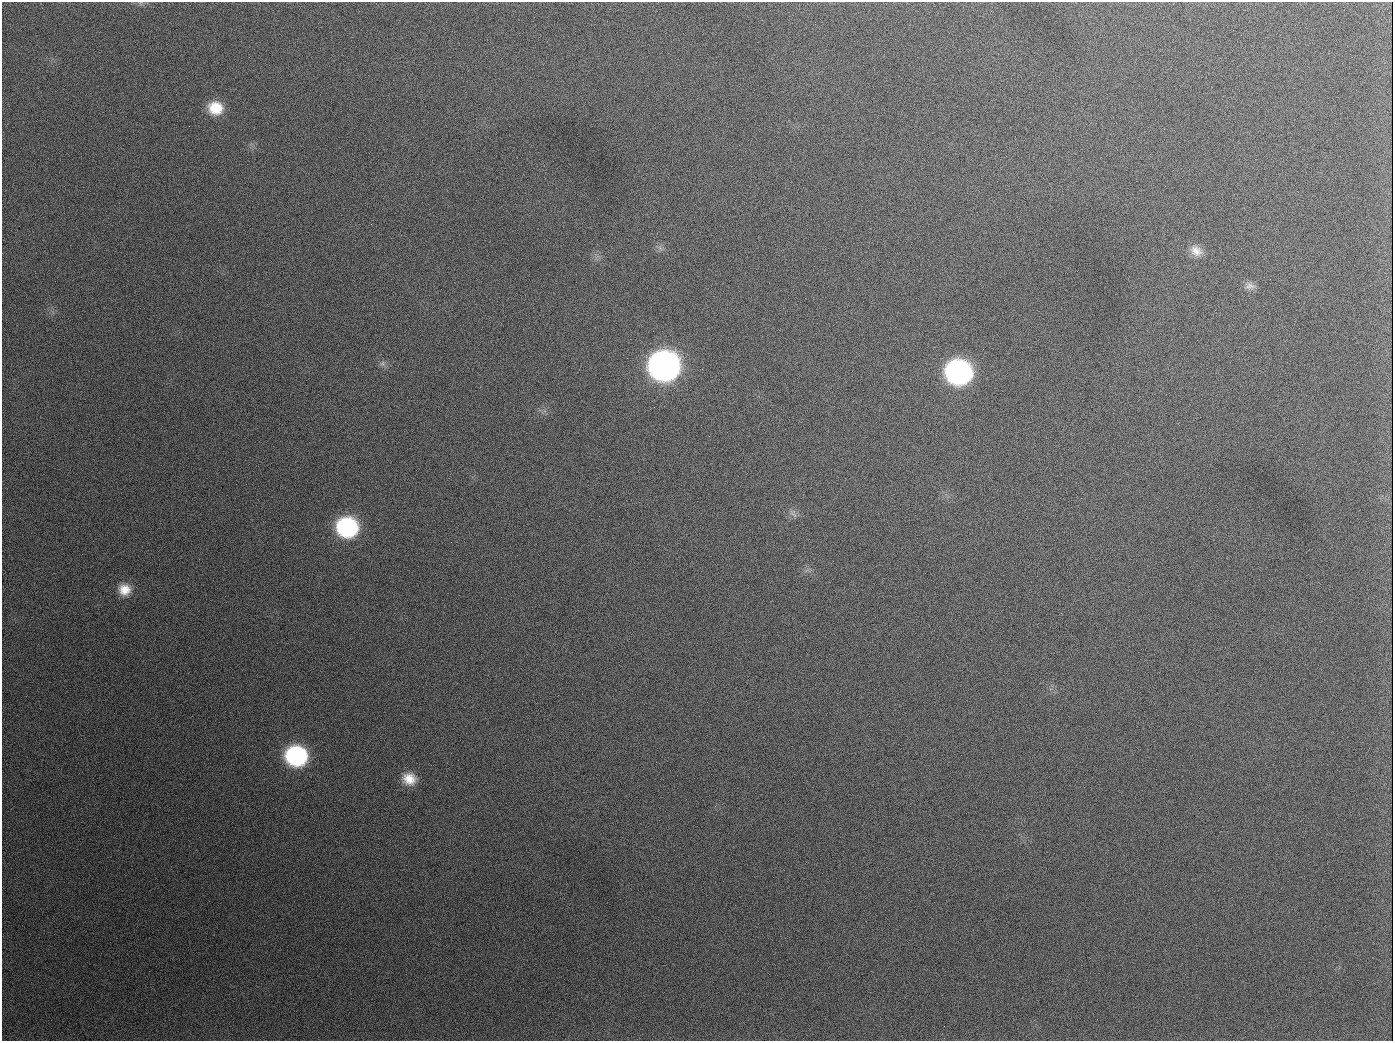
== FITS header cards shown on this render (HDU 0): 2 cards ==
NAXIS1  =                 1391
NAXIS2  =                 1039

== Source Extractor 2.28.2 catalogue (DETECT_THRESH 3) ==
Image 1391 x 1039 px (HDU 0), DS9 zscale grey, 1 PNG px = 1 image px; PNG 1395 x 1043 px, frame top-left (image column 1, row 1039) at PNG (2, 2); no overlay
Background 2100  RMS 84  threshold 251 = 3 sigma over >= 5 px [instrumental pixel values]
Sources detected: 13; all 13 listed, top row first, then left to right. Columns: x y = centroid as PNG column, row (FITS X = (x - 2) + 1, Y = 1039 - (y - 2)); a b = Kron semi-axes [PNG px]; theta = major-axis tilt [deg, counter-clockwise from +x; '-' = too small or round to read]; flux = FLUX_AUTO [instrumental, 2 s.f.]
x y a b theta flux
215 108 16 14 -12 1.5e+05
189 126 2 2 - 7.3e+03
1196 251 17 12 -29 6.1e+04
1250 286 14 8 5 3.1e+04
382 363 8 5 45 1.4e+04
664 366 18 17 - 4.1e+06
958 372 18 16 -17 1.8e+06
793 514 14 6 -44 2.6e+04
347 527 17 16 - 7.6e+05
125 590 15 14 - 9.0e+04
296 756 17 16 - 7.7e+05
409 779 15 14 - 9.6e+04
944 1026 2 2 - 5.9e+03